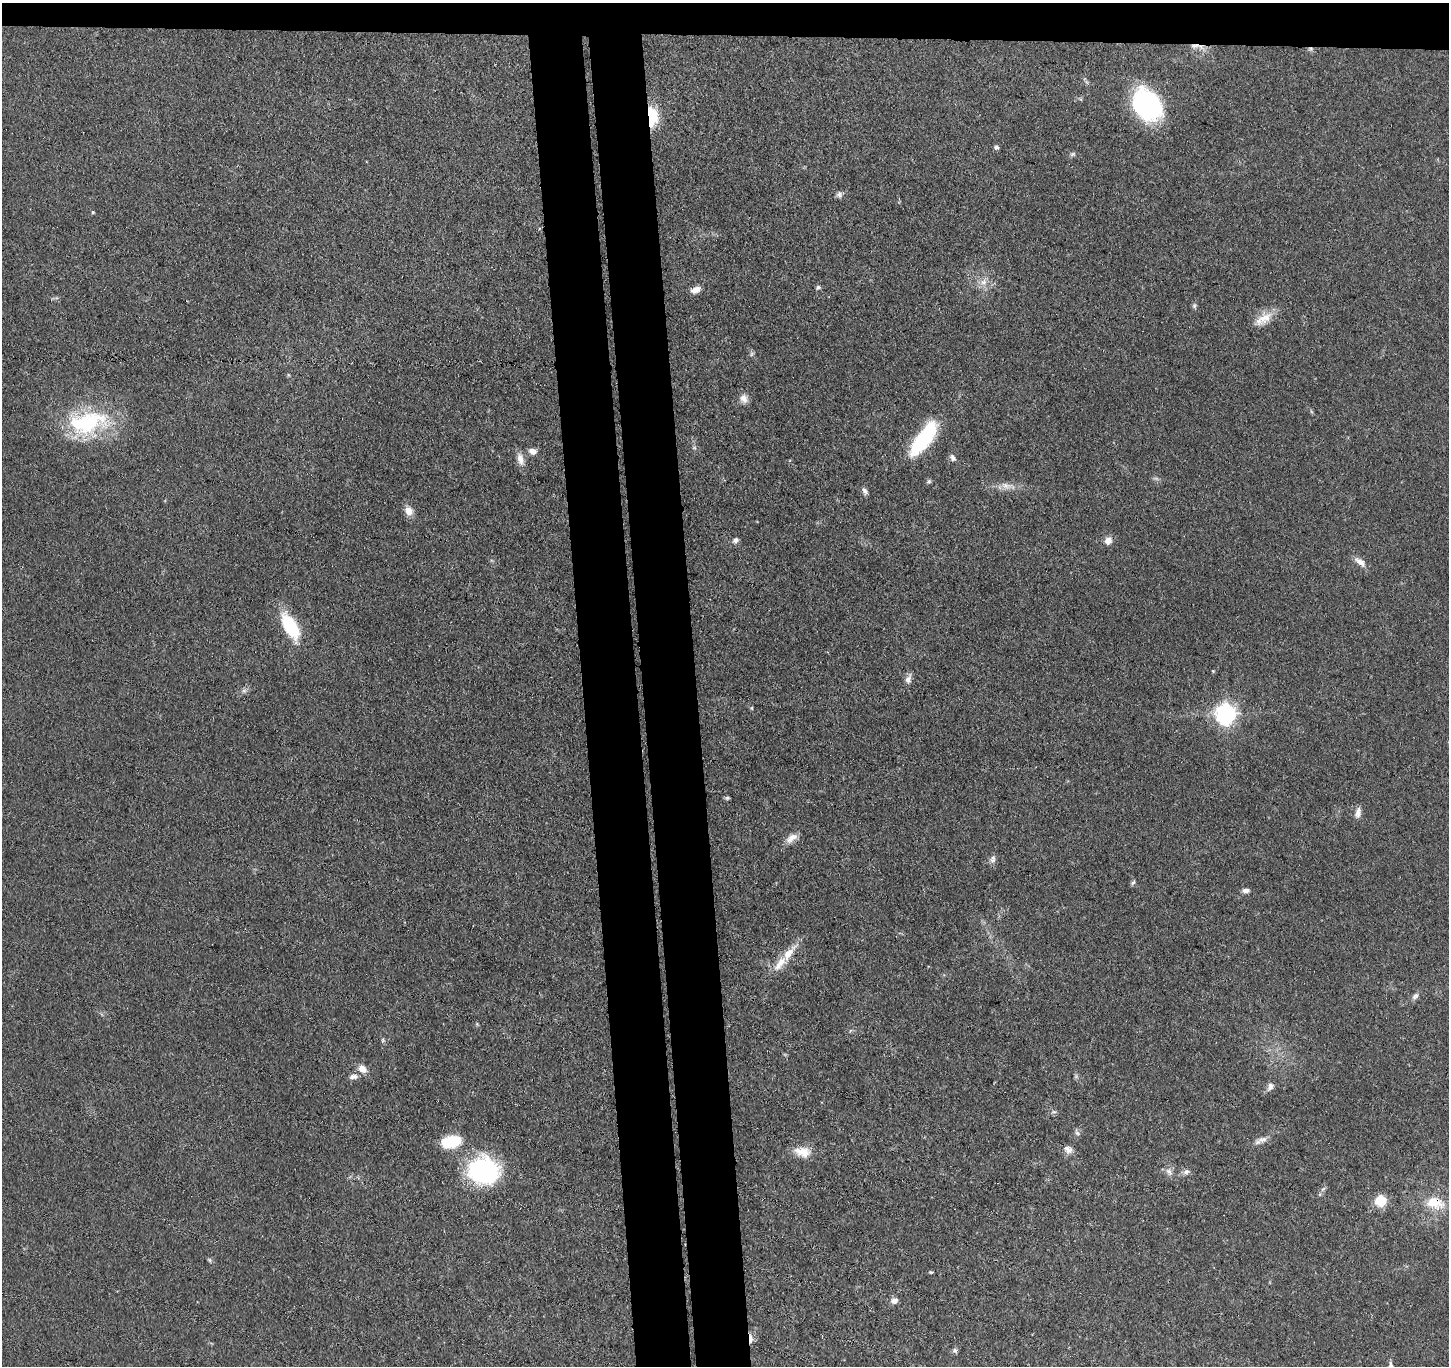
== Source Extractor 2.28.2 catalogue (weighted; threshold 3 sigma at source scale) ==
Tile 2 of 3 x 3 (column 2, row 1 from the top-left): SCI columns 1505-2951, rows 2856-4219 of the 4456 x 4379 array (HDU 1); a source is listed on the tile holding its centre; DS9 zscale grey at full resolution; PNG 1451 x 1368 px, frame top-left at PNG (2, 3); no overlay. Shown black and unused: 10% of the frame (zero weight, under 3 of 4 exposures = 5% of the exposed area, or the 3 px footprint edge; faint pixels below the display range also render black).
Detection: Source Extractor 2.28.2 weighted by HDU 2 'WHT'; one run over the whole footprint, this tile lists its part. Background 0.0696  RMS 0.0068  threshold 0.0307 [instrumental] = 3 sigma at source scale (4.5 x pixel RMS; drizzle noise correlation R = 1.50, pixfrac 1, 0.05/0.05 arcsec/px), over >= 5 px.
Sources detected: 66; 1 too faint to see at this stretch — not listed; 2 inside a brighter listed object's ellipse — not listed separately; the other 63 listed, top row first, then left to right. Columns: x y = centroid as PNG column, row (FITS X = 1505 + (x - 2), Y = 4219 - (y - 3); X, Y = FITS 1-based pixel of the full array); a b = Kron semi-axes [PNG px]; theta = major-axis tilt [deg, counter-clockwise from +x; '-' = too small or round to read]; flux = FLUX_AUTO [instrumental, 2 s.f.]
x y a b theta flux
1194 46 13 7 0 4.9
1311 49 7 6 - 1.6
1147 105 30 22 -59 110
652 116 18 9 -86 31
996 147 6 6 - 1.5
1073 154 8 5 27 1.4
839 194 9 7 -87 2.2
93 212 5 4 - 0.8
984 282 10 9 - 5.1
818 287 6 5 - 1.4
696 289 10 6 22 5.3
1194 306 8 6 76 1.4
1266 317 24 13 45 11
744 399 12 9 -59 4.5
87 422 52 28 12 67
923 439 38 13 54 55
694 448 6 4 0 1
532 451 8 6 -16 4.8
953 458 9 6 -55 2.4
520 459 16 9 -74 5.6
929 481 6 5 - 1.3
1006 486 15 8 -11 5.4
865 491 9 6 -56 2.3
408 511 11 9 -58 6.2
736 540 8 6 44 2.3
1108 540 10 9 - 4.4
1360 562 18 8 -37 5
290 626 30 13 -60 36
1213 671 4 4 - 0.64
908 679 12 8 72 3.6
244 691 7 4 0 1.6
752 708 6 4 -90 0.75
1226 714 8 7 - 400
727 798 6 4 -1 1.2
1358 813 14 8 78 3.8
791 838 18 9 36 5.7
993 859 10 8 81 2.6
1133 882 7 5 61 1.3
1246 890 9 5 3 2.7
789 953 28 10 51 12
1415 996 11 7 44 2.6
477 1024 4 4 - 0.72
383 1040 6 4 71 0.97
362 1069 11 9 -44 5.8
354 1076 12 7 6 3.4
1270 1086 10 7 63 3.6
1054 1112 8 4 -1 1.3
1077 1133 9 5 -38 1.7
1263 1139 13 8 20 4.1
451 1142 24 13 12 21
1068 1149 12 8 -35 4.2
803 1152 23 13 -10 10
483 1171 31 27 -11 88
1169 1172 11 8 -62 3.5
1186 1172 9 6 28 2.6
1381 1201 8 8 - 21
1435 1203 27 16 -10 17
209 1260 7 5 -60 1.1
930 1272 6 4 -10 0.77
894 1300 9 7 18 3.5
750 1338 11 4 -87 4.7
955 1351 7 6 - 1.6
1391 1366 9 5 -88 2.7
Overlapping masked pixels (flux is a lower limit): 5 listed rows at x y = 1194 46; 1311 49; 652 116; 1435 1203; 750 1338
Isophote crosses this tile's border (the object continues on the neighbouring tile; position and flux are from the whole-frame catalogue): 1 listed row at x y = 1391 1366